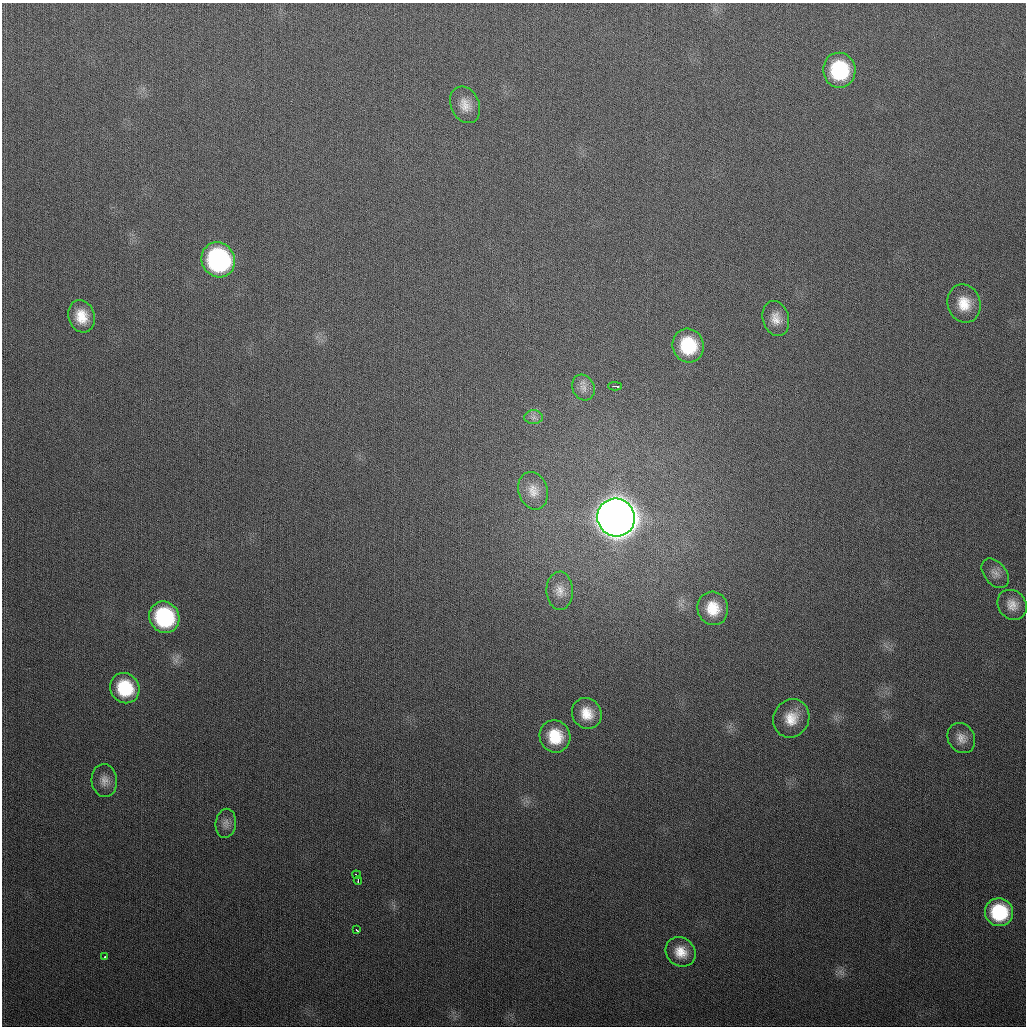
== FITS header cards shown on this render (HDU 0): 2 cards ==
NAXIS1  =                 1024
NAXIS2  =                 1024

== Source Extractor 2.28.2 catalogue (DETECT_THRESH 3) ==
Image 1024 x 1024 px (HDU 0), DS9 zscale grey, 1 PNG px = 1 image px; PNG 1028 x 1028 px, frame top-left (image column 1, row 1024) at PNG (2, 3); each listed source drawn as its Kron ellipse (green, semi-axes under 4 px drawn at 4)
Background 315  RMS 12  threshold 37.1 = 3 sigma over >= 5 px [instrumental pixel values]
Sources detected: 30; all 30 listed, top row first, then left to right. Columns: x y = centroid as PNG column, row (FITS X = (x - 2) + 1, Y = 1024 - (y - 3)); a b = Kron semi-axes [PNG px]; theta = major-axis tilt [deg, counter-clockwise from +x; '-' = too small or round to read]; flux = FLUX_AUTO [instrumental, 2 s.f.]
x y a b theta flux
839 70 17 16 - 6.1e+04
465 105 19 14 -66 1.1e+04
218 260 18 16 -58 1.6e+05
964 303 19 16 -72 1.8e+04
81 316 16 13 -73 1.7e+04
776 318 18 13 -74 1.0e+04
688 346 17 15 -74 4.1e+04
615 386 7 2 -3 4.1e+03
583 388 13 10 -63 6.2e+03
534 417 9 7 0 3.9e+03
533 491 19 14 -73 1.1e+04
616 518 19 18 - 3.3e+06
995 573 17 11 -50 6.6e+03
560 591 19 13 -89 1.0e+04
1012 605 16 13 -50 9.3e+03
713 608 17 15 -76 2.1e+04
164 617 16 14 -55 8.5e+04
125 688 15 14 - 4.0e+04
587 713 16 14 -57 1.6e+04
791 718 19 17 60 1.8e+04
555 736 16 15 - 2.7e+04
961 738 16 13 -59 8.4e+03
104 781 16 12 -86 7.8e+03
226 823 15 10 82 5.7e+03
357 875 4 3 - 5.1e+03
358 880 4 2 - 3.6e+03
999 912 14 14 - 5.1e+04
357 930 3 2 - 1.7e+03
681 952 16 14 -41 1.4e+04
105 957 3 2 - 1.9e+03